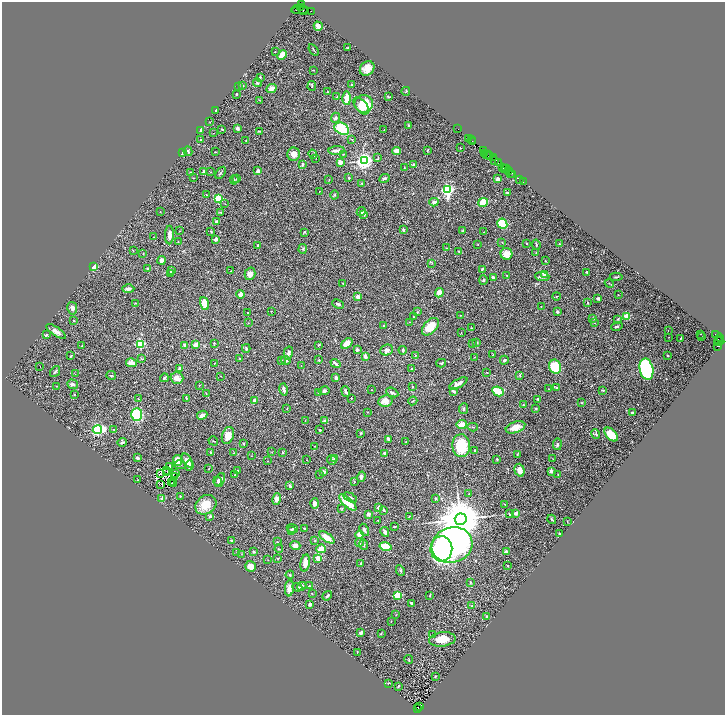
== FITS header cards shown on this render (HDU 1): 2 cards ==
NAXIS1  =                 1446
NAXIS2  =                 1426

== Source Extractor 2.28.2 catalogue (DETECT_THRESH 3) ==
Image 1446 x 1426 px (HDU 1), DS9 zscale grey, zoomed out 1/2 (1 PNG px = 2 x 2 image px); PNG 727 x 717 px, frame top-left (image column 2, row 1426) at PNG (2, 2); each listed source drawn as its Kron ellipse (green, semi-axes under 4 px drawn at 4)
Background 1.47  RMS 0.031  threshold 0.0928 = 3 sigma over >= 5 px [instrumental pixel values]
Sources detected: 476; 61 cannot appear on this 1/2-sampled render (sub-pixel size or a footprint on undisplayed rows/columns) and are neither listed nor drawn; the other 415 listed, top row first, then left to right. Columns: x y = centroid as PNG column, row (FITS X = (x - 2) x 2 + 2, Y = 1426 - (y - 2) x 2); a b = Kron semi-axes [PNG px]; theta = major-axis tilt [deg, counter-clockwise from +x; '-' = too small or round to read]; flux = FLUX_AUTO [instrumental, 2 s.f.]
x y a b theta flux
302 4 2 1 - 120
300 7 3 2 - 1400
296 9 4 2 - 430
300 10 8 2 4 1300
303 10 4 1 - 220
311 11 2 1 - 44
318 26 5 3 - 33
348 48 2 2 - 4.2
314 50 6 2 -53 4.9
275 52 2 1 - 2.1
282 55 5 3 - 84
367 69 8 6 44 50
314 70 3 2 - 2.6
260 77 2 2 - 14
257 83 4 3 - 7.3
352 85 2 2 - 3.9
239 86 2 2 - 2.9
242 86 4 3 - 6.5
312 86 5 3 - 6.9
271 88 5 4 - 29
406 91 4 2 - 4.3
327 92 2 2 - 3.6
236 94 3 2 - 6.9
337 97 4 2 - 5.2
388 97 4 3 - 5.6
347 98 7 3 -89 76
259 100 2 1 - 1.6
364 104 9 8 - 140
361 106 10 5 -50 75
216 110 3 2 - 15
335 118 5 4 - 15
210 122 2 2 - 2.5
409 126 2 2 - 6.2
237 128 3 2 - 22
222 129 2 2 - 4.5
342 129 8 5 -30 210
458 129 2 1 - 71
201 130 3 3 - 30
384 130 2 2 - 1.9
259 131 4 2 - 4.8
213 133 2 2 - 1.6
469 138 2 1 - 120
352 139 3 2 - 3.2
200 140 2 1 - 2.9
246 140 3 1 - 2.2
471 140 2 1 - 88
473 141 3 1 - 160
460 148 2 1 - 3.5
336 150 8 3 5 22
427 150 2 2 - 4.9
483 150 3 1 - 99
188 151 5 3 - 9.1
397 151 4 4 - 29
215 152 2 2 - 3.4
182 153 4 2 - 11
485 153 4 2 - 520
294 154 6 6 - 38
313 154 5 2 - 5.2
343 154 4 2 - 4.1
489 154 2 2 - 140
486 155 4 2 - 490
490 156 3 2 - 350
378 157 4 2 - 3.9
316 158 3 2 - 2.5
493 158 4 1 - 500
364 161 4 3 - 3000
495 161 4 3 - 400
340 162 3 3 - 42
498 163 4 3 - 660
302 164 3 2 - 12
413 165 3 3 - 15
503 167 2 2 - 120
404 168 2 1 - 4
507 168 4 2 - 100
504 169 3 2 - 240
509 170 2 1 - 92
258 171 4 3 - 19
191 172 3 2 - 4
203 172 3 2 - 14
210 172 2 2 - 2.5
221 173 7 2 56 9.8
511 173 4 2 - 440
513 175 4 1 - 270
193 178 2 2 - 2.8
349 178 3 3 - 9.8
384 178 5 3 - 11
236 179 3 3 - 4
498 179 3 3 - 28
520 179 3 1 - 59
234 180 5 2 - 4.5
329 180 2 2 - 3.1
523 182 2 1 - 130
362 183 3 2 - 4.2
447 190 4 3 - 1200
319 191 2 1 - 2.2
507 193 4 3 - 6.8
207 195 3 2 - 1.8
334 195 4 3 - 5.4
218 199 3 3 - 440
434 202 4 3 - 22
483 202 5 3 - 140
225 204 2 2 - 2.4
160 211 2 1 - 1.7
220 212 4 2 - 3.9
361 212 5 4 - 20
364 214 3 2 - 9.8
217 221 4 3 - 9.3
502 224 5 5 - 330
403 230 4 3 - 8
180 231 2 2 - 2
463 231 3 3 - 4
211 232 4 2 - 4.2
305 232 3 2 - 5.6
484 232 2 2 - 1.8
169 235 9 4 88 35
153 237 2 1 - 1.6
216 239 3 3 - 22
178 242 2 2 - 2.2
502 242 3 2 - 2.5
527 243 2 2 - 6.1
478 244 3 2 - 2.6
559 244 2 2 - 10
257 245 3 2 - 8.5
536 245 5 3 - 6.2
446 248 2 2 - 2.1
303 249 5 4 - 7.6
133 250 3 2 - 2.6
459 251 4 3 - 5.6
536 252 2 2 - 2.4
143 254 2 1 - 3.1
507 254 6 6 - 55
161 260 4 3 - 23
545 261 2 2 - 3.2
432 263 3 2 - 3.3
93 267 3 3 - 59
148 268 3 3 - 9.9
482 269 3 2 - 8.5
171 271 4 3 - 8.7
231 271 3 2 - 2.3
587 272 2 2 - 11
171 274 3 2 - 4.1
250 274 6 5 - 30
545 274 3 3 - 29
507 275 2 1 - 1.9
493 277 3 2 - 18
542 277 7 2 -4 27
616 277 6 2 4 7
483 280 4 3 - 6.8
343 283 2 2 - 2.2
609 283 4 2 - 4.7
128 289 6 3 0 18
439 293 5 3 - 67
241 294 4 3 - 60
618 295 2 1 - 2.2
556 296 4 2 - 3.7
358 297 4 3 - 36
598 299 2 2 - 34
135 303 3 2 - 2.9
204 303 7 4 -69 76
587 303 3 2 - 4.5
338 304 6 3 -26 12
541 306 2 1 - 3.1
72 308 6 5 - 20
271 311 2 1 - 2
417 312 3 3 - 4.2
557 312 2 2 - 18
248 313 2 2 - 2.3
460 315 2 1 - 1.7
626 316 2 2 - 130
414 317 2 2 - 2.5
593 318 4 3 - 5.9
618 319 4 2 - 4.4
73 320 2 2 - 2.7
409 322 3 2 - 2
248 323 2 2 - 2.5
594 323 3 2 - 2.8
383 325 2 2 - 3.6
617 326 6 3 14 7.3
430 327 10 6 48 93
471 328 2 2 - 4.3
668 330 2 1 - 1.4
56 331 11 4 -34 30
461 333 2 1 - 2.4
701 334 2 1 - 2.1
46 335 3 2 - 7.7
716 335 2 1 - 160
669 337 2 2 - 1.8
702 337 2 1 - 17
681 338 2 1 - 3.8
719 338 4 1 - 150
718 339 2 2 - 430
476 342 3 3 - 9
719 342 5 3 - 1900
214 343 4 2 - 4.2
473 343 3 3 - 4.2
140 344 3 3 - 580
347 344 6 4 38 44
185 345 4 3 - 31
195 345 3 2 - 63
319 345 2 2 - 4.3
82 346 3 2 - 3.8
718 346 3 2 - 260
246 348 4 2 - 6.2
357 349 3 3 - 16
387 350 6 5 - 18
403 350 4 3 - 10
288 353 6 4 77 20
493 355 2 2 - 2.2
668 355 2 2 - 3.9
71 356 3 2 - 5.4
365 356 4 3 - 27
415 356 4 3 - 5.4
474 357 3 1 - 2
142 359 3 3 - 4
240 359 2 2 - 8.7
282 360 3 2 - 2.8
286 360 5 4 - 11
319 360 3 2 - 4.7
504 360 4 3 - 9.8
131 363 5 4 - 35
215 363 2 1 - 2.3
336 363 5 2 - 17
441 363 5 3 - 7.4
40 366 2 1 - 7.2
301 366 2 1 - 1.5
555 367 7 6 - 300
180 368 2 2 - 50
411 369 3 3 - 4.8
646 369 11 6 -77 900
55 372 6 2 51 10
487 372 3 2 - 3.6
75 374 2 1 - 2
111 375 5 2 - 4.7
520 375 4 3 - 5.3
221 376 2 1 - 2.5
164 378 4 2 - 6.9
177 378 6 5 - 34
336 378 4 3 - 23
72 384 5 4 - 15
458 384 10 4 29 42
199 385 3 2 - 2.6
56 386 3 2 - 2.8
412 387 3 2 - 3.1
557 388 4 2 - 6.2
284 389 6 3 -76 18
548 389 2 2 - 1.7
371 390 2 1 - 1.6
603 390 3 2 - 6.8
324 391 5 4 - 12
346 391 5 2 - 18
454 391 4 3 - 13
498 391 6 4 -27 140
392 392 6 2 -26 15
319 393 3 2 - 3.6
206 394 2 2 - 2.5
74 395 3 2 - 2.7
186 398 3 2 - 4.2
351 398 2 2 - 4
138 399 2 2 - 2.7
538 399 3 2 - 6.9
255 400 4 3 - 16
385 401 7 5 10 38
413 401 4 2 - 4.6
582 403 2 2 - 2.8
523 405 3 2 - 5.5
287 408 2 2 - 2.3
464 409 5 4 - 9.4
536 409 3 2 - 4.4
367 412 2 2 - 2.3
632 412 2 2 - 7.6
137 414 6 5 - 290
202 415 5 4 - 20
305 420 2 1 - 2.4
325 421 2 2 - 40
462 425 5 4 - 64
473 427 5 3 - 5.7
515 427 10 5 20 61
97 430 4 3 - 1400
114 430 4 3 - 4.3
320 430 2 2 - 3.9
361 433 3 2 - 4.5
596 434 5 3 - 9.1
611 434 8 5 -47 82
228 435 9 5 73 66
388 439 4 3 - 12
213 441 5 2 - 3.6
122 442 4 3 - 12
406 442 2 1 - 2.6
243 443 2 2 - 5.4
557 444 6 4 82 11
315 446 3 2 - 2.5
461 446 11 9 -87 270
474 451 2 2 - 5.9
211 452 3 2 - 5.2
272 452 2 2 - 2.4
283 452 2 2 - 12
234 453 2 2 - 2.3
384 453 2 2 - 15
518 454 3 2 - 3.7
251 456 2 2 - 1.7
138 458 3 2 - 14
335 458 4 3 - 25
497 459 2 2 - 7.2
553 459 2 1 - 1.6
177 460 5 4 - 69
187 460 8 4 -57 43
307 460 2 1 - 2.1
332 460 5 2 - 16
268 461 2 2 - 2.3
180 465 6 3 -1 14
189 465 5 4 - 37
169 466 2 1 - 4
209 468 4 2 - 2.7
167 470 2 1 - 2.5
519 470 6 5 - 39
237 471 2 2 - 4.2
551 471 2 2 - 46
324 472 4 3 - 16
167 473 2 1 - 0.98
176 473 3 1 - 0.34
161 474 2 1 - 1
320 474 3 2 - 3.7
235 475 2 1 - 4.4
558 475 2 1 - 4.1
174 477 2 1 - 3.2
361 477 5 3 - 13
137 480 3 2 - 3.7
220 480 7 4 68 24
217 481 4 2 - 4.7
354 482 3 2 - 3.6
172 483 2 1 - 2.2
173 483 2 1 - 3.2
161 484 2 1 - 1.8
290 486 4 3 - 14
469 494 2 2 - 2.1
180 496 2 2 - 10
350 497 7 3 -27 15
435 498 3 2 - 6.7
162 499 4 4 - 21
277 499 6 4 79 34
348 502 11 4 -41 150
315 503 5 4 - 22
504 504 2 2 - 2.2
206 505 11 9 36 100
341 508 4 2 - 4.2
379 508 3 3 - 25
384 510 4 3 - 9.1
516 513 2 2 - 55
368 514 2 2 - 65
509 514 2 2 - 5.1
210 516 4 3 - 12
409 516 3 2 - 3.3
461 519 6 5 - 32000
552 519 5 2 - 7.5
378 520 2 2 - 4.4
567 522 3 2 - 2
394 526 3 2 - 6.5
292 529 5 3 - 15
305 529 4 2 - 7.4
364 530 6 3 -61 13
291 531 3 3 - 9.6
385 532 5 3 - 20
559 533 2 2 - 7.6
359 535 4 4 - 25
327 537 9 4 -35 69
315 540 3 2 - 4.1
232 541 3 2 - 7.9
277 542 3 2 - 4.4
359 543 4 3 - 17
363 545 5 3 - 7.8
452 545 20 17 19 2200
295 546 5 4 - 40
386 547 6 4 -13 140
279 549 4 3 - 5.8
321 549 5 2 - 110
441 549 12 11 - 1200
237 552 4 3 - 4.1
254 552 3 3 - 5.7
506 552 4 3 - 32
242 554 3 2 - 2.5
278 558 3 2 - 3.6
318 558 3 3 - 55
268 560 3 2 - 1.9
305 563 9 4 81 48
361 563 2 2 - 6.1
251 566 5 5 - 58
507 566 2 2 - 14
400 571 5 3 - 7.9
290 575 4 3 - 5.2
470 582 4 2 - 4
302 586 5 3 - 10
309 586 2 2 - 6.3
297 587 5 3 - 8.5
289 588 8 4 85 45
312 593 2 1 - 2
398 595 3 3 - 340
430 595 3 3 - 4
327 596 5 2 - 9.1
411 603 3 2 - 11
310 604 3 3 - 17
472 605 4 3 - 6.8
396 615 3 2 - 2.5
487 616 2 2 - 40
391 621 2 2 - 1.9
361 633 4 2 - 14
381 634 3 3 - 3.4
433 635 3 3 - 6.7
442 639 13 7 7 83
357 652 3 2 - 3.7
409 659 4 2 - 3.6
435 676 3 2 - 4.9
388 683 2 2 - 3.1
398 686 3 2 - 5.9
420 707 2 1 - 230
417 708 3 2 - 610
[61 sub-pixel or undisplayed-footprint detections neither listed nor drawn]